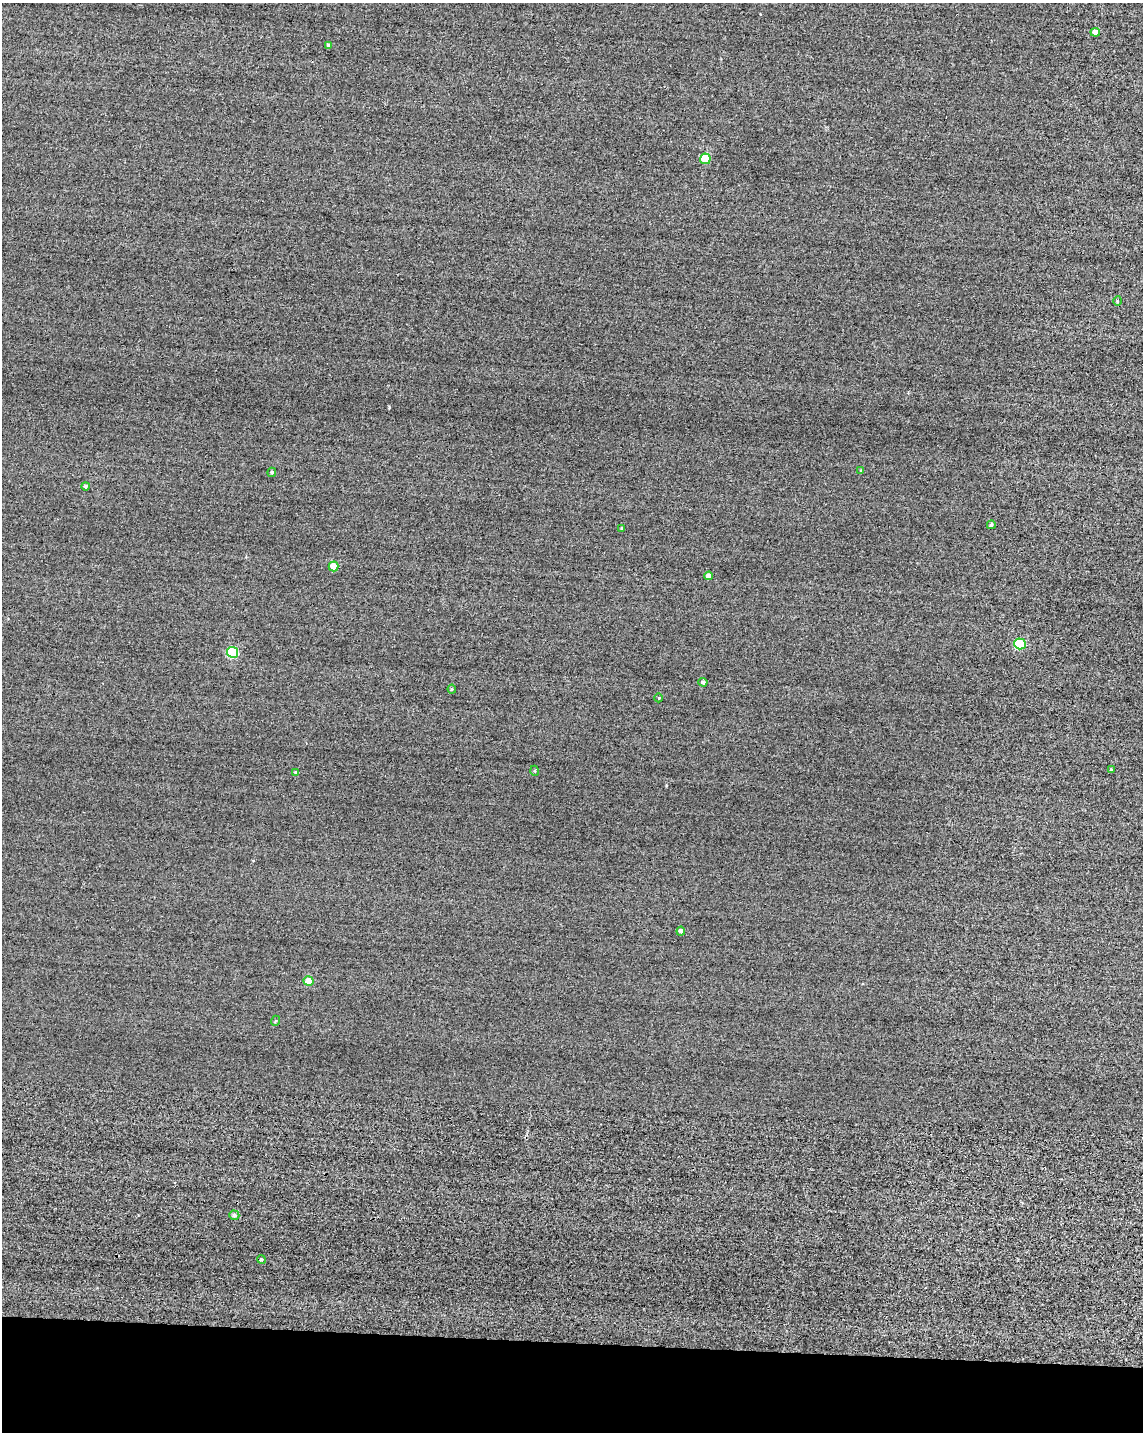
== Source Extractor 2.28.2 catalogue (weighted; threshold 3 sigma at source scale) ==
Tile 10 of 4 x 3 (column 2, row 3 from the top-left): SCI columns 1168-2308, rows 247-1676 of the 4849 x 4881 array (HDU 1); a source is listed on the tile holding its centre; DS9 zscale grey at full resolution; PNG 1145 x 1434 px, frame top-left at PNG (2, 3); each listed source drawn as its Kron ellipse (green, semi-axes under 4 px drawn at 4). Shown black and unused: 6% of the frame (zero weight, under 2 of 3 exposures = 12% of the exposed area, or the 3 px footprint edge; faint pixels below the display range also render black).
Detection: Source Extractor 2.28.2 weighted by HDU 2 'WHT'; one run over the whole footprint, this tile lists its part. Background -0.229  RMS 3.4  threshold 15.2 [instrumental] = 3 sigma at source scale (4.5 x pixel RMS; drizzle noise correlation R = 1.50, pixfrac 1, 0.05/0.05 arcsec/px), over >= 5 px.
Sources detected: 24; all 24 listed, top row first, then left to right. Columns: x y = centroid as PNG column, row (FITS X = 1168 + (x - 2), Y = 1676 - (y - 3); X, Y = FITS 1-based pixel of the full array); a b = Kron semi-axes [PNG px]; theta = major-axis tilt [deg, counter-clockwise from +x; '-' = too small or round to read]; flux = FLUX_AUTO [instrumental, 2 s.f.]
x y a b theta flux
1095 32 5 4 - 2700
328 45 4 3 - 580
705 159 5 5 - 12000
1117 301 5 3 - 350
861 471 4 3 - 480
272 472 5 4 - 500
85 486 4 4 - 590
991 525 4 4 - 700
621 528 3 2 - 300
333 566 5 5 - 5400
709 576 4 4 - 1200
1020 644 6 5 - 21000
232 652 6 5 - 20000
703 682 4 4 - 780
452 689 4 4 - 320
659 698 4 3 - 210
1111 769 4 4 - 270
535 771 5 3 - 270
295 773 4 4 - 410
681 931 4 4 - 1000
309 981 5 4 - 4500
275 1021 5 3 - 290
234 1215 5 4 - 630
261 1259 4 3 - 390